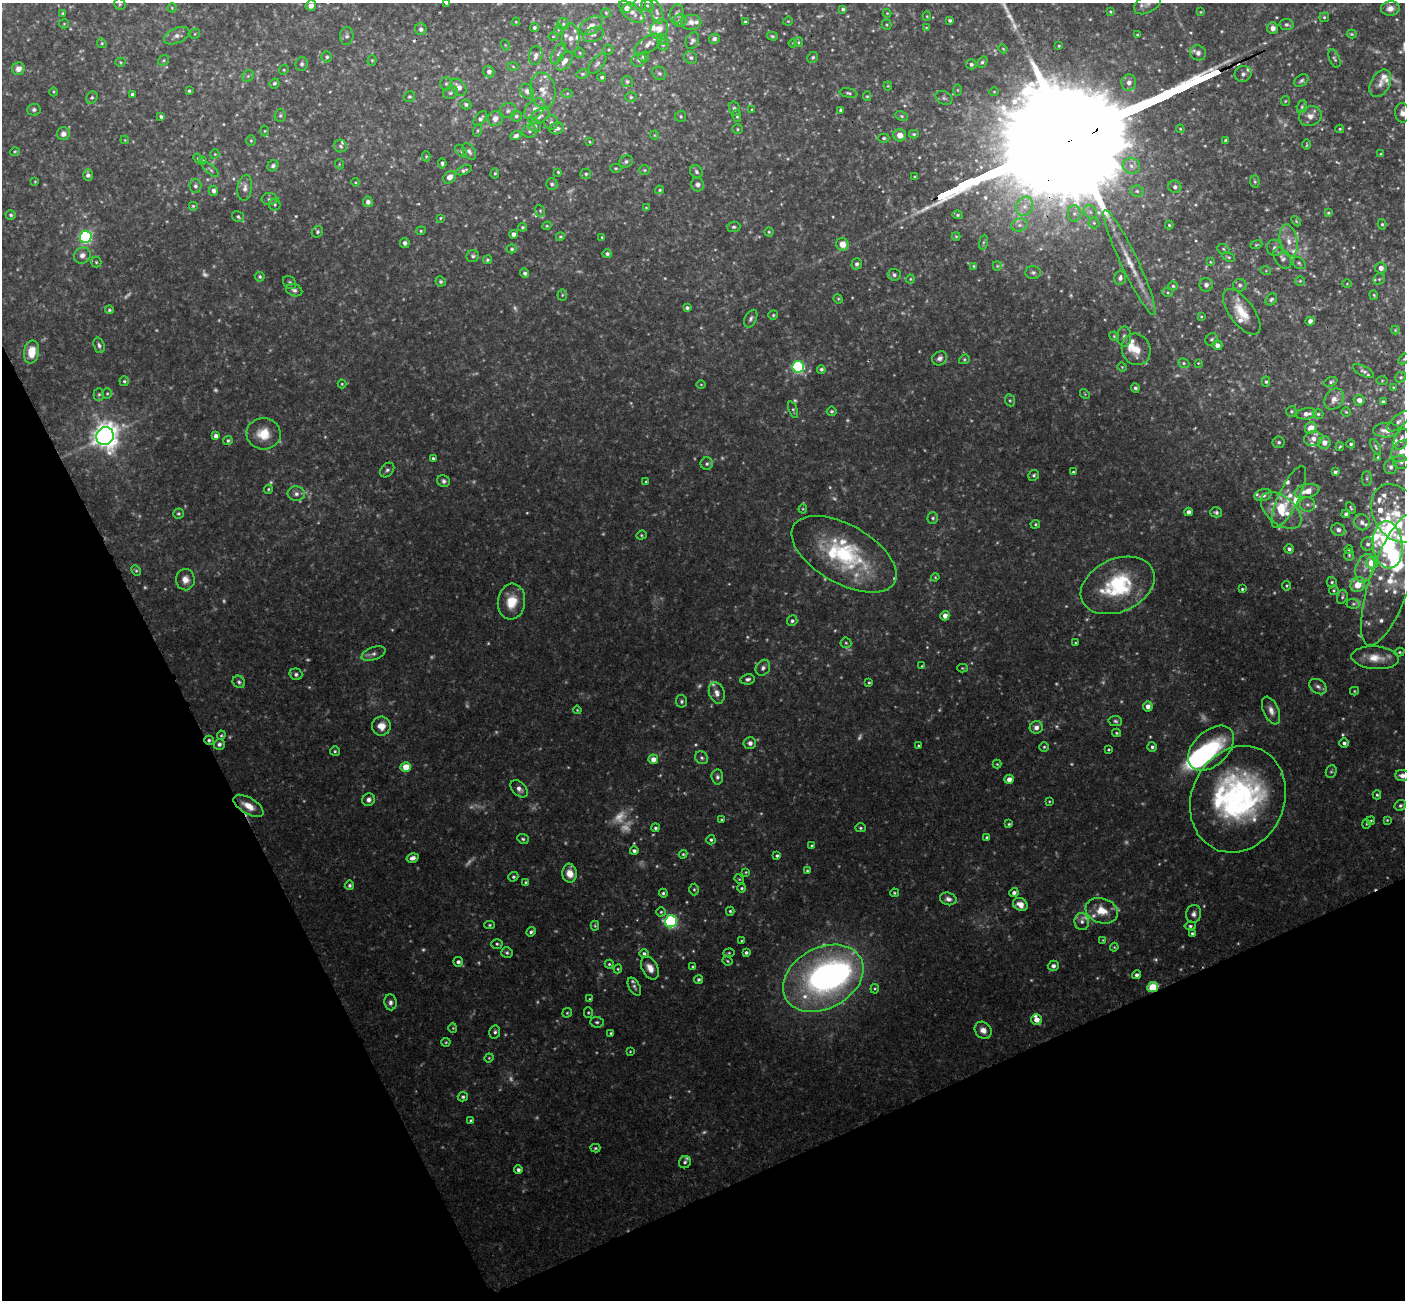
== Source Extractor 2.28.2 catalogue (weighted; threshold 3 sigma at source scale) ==
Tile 14 of 4 x 4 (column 2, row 4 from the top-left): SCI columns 1456-2858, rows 181-1478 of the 5722 x 5686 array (HDU 1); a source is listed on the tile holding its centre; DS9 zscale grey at full resolution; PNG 1407 x 1302 px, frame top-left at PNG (2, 3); each listed source drawn as its Kron ellipse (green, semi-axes under 4 px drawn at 4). Shown black and unused: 24% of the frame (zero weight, under 3 of 4 exposures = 6% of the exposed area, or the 3 px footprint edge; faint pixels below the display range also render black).
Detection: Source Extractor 2.28.2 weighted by HDU 2 'WHT'; one run over the whole footprint, this tile lists its part. Background 0.125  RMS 0.0031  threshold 0.0139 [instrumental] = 3 sigma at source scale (4.5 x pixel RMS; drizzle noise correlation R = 1.50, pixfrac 1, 0.05/0.05 arcsec/px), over >= 5 px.
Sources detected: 719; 130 too faint to see at this stretch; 4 inside a brighter object's white glare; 2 cosmic-ray / hot-pixel residue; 3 long thin detections or spike segments (spike, bleed or trail) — neither listed nor drawn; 54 inside a brighter listed object's ellipse — not listed separately; of the other 526, all 500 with FLUX_AUTO >= 0.273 (the completeness limit of this list) listed and drawn (26 fainter detections not listed), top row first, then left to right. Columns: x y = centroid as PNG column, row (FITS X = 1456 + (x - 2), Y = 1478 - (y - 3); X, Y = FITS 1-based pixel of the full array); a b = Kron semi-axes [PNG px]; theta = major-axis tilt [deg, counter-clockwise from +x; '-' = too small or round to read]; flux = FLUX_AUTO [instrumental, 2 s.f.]
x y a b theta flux
446 3 3 3 - 0.75
120 4 6 5 - 0.53
640 4 7 5 -75 0.96
1147 4 14 9 31 1.7
311 5 5 5 - 2.2
648 6 7 5 -37 0.65
172 8 4 4 - 0.38
627 8 4 4 - 3
1390 8 9 7 5 2.3
843 9 4 3 - 0.66
632 12 15 7 -38 2.6
657 12 12 6 -73 1.4
1110 12 4 3 - 0.37
1201 12 4 3 - 0.3
63 13 3 3 - 0.38
606 13 5 5 - 0.47
887 13 4 4 - 0.3
677 14 9 6 80 1.3
927 16 4 4 - 0.32
1324 17 5 4 - 0.48
950 20 4 3 - 0.7
680 21 7 6 - 1.9
788 21 5 4 - 0.35
516 22 4 4 - 0.33
691 22 10 7 6 2.1
745 22 3 3 - 0.58
64 24 5 4 - 0.37
563 24 6 6 - 0.73
886 25 5 5 - 0.41
1287 25 7 5 -9 0.95
591 26 12 8 31 2.8
534 27 4 4 - 0.66
926 28 4 3 - 0.29
1273 28 6 5 - 1.7
421 29 6 6 - 1
659 29 10 8 57 3.9
558 30 5 3 - 0.36
195 34 5 4 - 0.44
1352 34 5 3 - 0.43
593 35 11 6 22 1.4
1137 35 4 3 - 0.35
177 36 13 7 24 1.9
347 36 9 7 84 1.1
553 36 5 3 - 0.31
772 36 5 4 - 0.58
571 38 15 9 89 2.5
663 39 6 4 -32 0.56
714 39 5 5 - 1.4
692 41 8 6 63 1.1
798 42 5 4 - 0.41
102 43 5 4 - 0.47
793 43 4 3 - 0.28
648 44 15 7 31 2.2
505 45 5 3 - 0.3
663 45 5 5 - 0.64
1059 46 3 2 - 0.33
1003 49 4 4 - 0.3
608 50 5 5 - 0.43
558 53 11 6 60 1.2
580 53 5 4 - 0.47
1198 53 8 7 - 1.6
536 55 9 6 77 1.7
327 57 5 5 - 0.68
644 57 5 5 - 1
691 57 7 6 - 0.95
813 57 6 5 - 0.61
1335 59 9 5 -67 0.73
164 60 6 4 38 0.49
372 60 5 4 - 0.38
639 60 7 6 - 0.95
565 61 11 6 54 2.2
121 62 5 4 - 0.4
982 62 6 4 53 0.71
302 64 7 6 - 0.88
597 64 12 6 50 1.1
971 64 5 5 - 0.81
513 66 5 3 - 0.35
18 69 6 6 - 2.3
284 70 5 4 - 0.46
489 72 6 5 - 1.7
659 73 7 6 - 0.8
582 74 6 4 12 0.55
1243 74 8 8 - 1.6
248 76 6 5 - 0.66
602 77 4 3 - 0.66
627 81 5 5 - 0.66
1301 81 8 5 33 0.93
1129 82 8 7 - 1.8
274 83 5 4 - 0.88
1380 83 15 9 62 2.4
446 84 6 5 - 0.65
888 86 4 4 - 0.34
458 87 9 6 -52 2.5
543 90 18 12 -81 5.1
958 90 5 4 - 0.36
189 91 4 3 - 0.49
527 91 8 6 -55 1.5
53 92 4 3 - 0.32
994 92 5 4 - 0.35
450 93 7 6 - 0.77
567 93 5 4 - 0.39
849 93 9 4 -10 0.73
132 94 3 3 - 0.53
867 96 5 4 - 0.39
92 97 6 5 - 0.6
409 97 6 5 - 0.55
631 97 5 5 - 0.57
944 98 9 6 -27 0.84
1285 101 5 4 - 0.39
466 104 5 5 - 0.72
1302 107 6 5 - 0.64
535 109 12 8 45 2.4
734 109 7 5 -76 0.92
752 109 4 3 - 0.34
34 110 7 6 - 0.9
841 110 4 3 - 0.85
508 111 8 7 - 1.2
1402 113 10 7 -80 2.1
280 115 6 5 - 0.63
516 116 5 5 - 0.74
539 116 12 6 27 1.5
681 116 5 5 - 0.65
737 116 6 4 -81 0.57
902 116 6 4 -26 0.53
1310 116 11 10 - 2.5
161 117 4 4 - 0.71
495 118 8 7 - 2.5
480 119 8 5 48 1.1
551 122 7 7 - 1
535 126 6 6 - 0.7
557 128 7 6 - 1.5
737 129 5 5 - 0.49
1180 129 4 4 - 0.33
1340 129 4 3 - 0.41
478 130 6 4 72 0.44
265 131 5 3 - 0.32
529 131 7 6 - 0.99
63 134 6 6 - 1.6
914 134 5 4 - 0.49
654 135 4 4 - 0.31
900 135 6 6 - 3.2
516 136 5 4 - 1.2
884 138 6 4 0 0.61
125 140 4 3 - 0.28
1225 140 3 3 - 0.37
251 141 5 4 - 0.46
590 142 3 2 - 0.28
1307 145 5 2 - 0.34
340 146 6 6 - 0.7
15 151 5 3 - 0.35
461 151 7 4 -47 0.52
469 151 9 6 -57 1.1
215 154 4 4 - 0.34
1381 154 4 3 - 0.35
426 156 5 4 - 0.41
198 158 5 4 - 0.39
203 161 4 4 - 0.48
626 162 7 5 26 0.97
442 163 5 3 - 0.74
339 164 5 3 - 0.28
273 166 6 5 - 0.94
1131 166 9 7 -20 1.9
616 168 5 4 - 0.46
211 170 10 4 -41 0.79
464 170 8 4 20 0.84
645 170 5 4 - 0.48
558 172 4 3 - 0.42
696 172 7 6 - 0.83
495 173 5 4 - 0.48
586 174 5 5 - 0.67
88 175 6 4 -90 1.3
449 177 7 5 44 2.8
915 177 4 3 - 0.49
35 182 3 3 - 0.28
355 182 4 4 - 0.31
1255 182 6 5 - 0.52
552 184 6 5 - 0.84
698 184 7 6 - 1.3
195 186 7 6 - 0.8
1175 187 6 6 - 1.1
245 188 13 7 83 1.9
660 190 4 4 - 0.52
213 191 5 4 - 1.3
1137 191 6 5 - 0.77
269 199 8 6 1 0.85
368 202 5 5 - 1.4
275 205 6 6 - 0.61
193 206 5 5 - 0.46
1025 206 10 8 64 2.6
646 208 4 3 - 0.3
540 211 6 5 - 0.57
1090 212 7 6 - 0.96
1328 213 4 4 - 0.4
1074 214 8 6 90 1.1
11 215 5 5 - 0.61
958 215 5 4 - 0.51
238 217 6 5 - 0.67
440 218 4 3 - 0.34
1296 221 6 3 -46 0.39
1094 223 5 5 - 0.55
1382 224 5 4 - 0.54
1019 225 8 6 16 1.3
1169 225 4 4 - 0.42
547 226 4 4 - 0.4
522 227 4 4 - 0.57
734 227 7 5 3 0.72
421 231 5 4 - 0.42
317 232 6 5 - 0.62
769 232 4 4 - 0.44
513 234 4 4 - 1.7
956 236 4 4 - 0.37
86 237 6 6 - 74
560 237 4 4 - 0.5
602 237 3 3 - 0.35
1289 241 16 8 -79 3.5
983 242 7 4 81 0.52
405 243 5 5 - 1
842 244 6 6 - 3.9
1256 245 6 4 19 0.42
1275 248 8 7 - 1.4
512 249 5 4 - 0.66
1223 249 6 5 - 0.56
607 254 5 4 - 0.96
82 255 8 8 - 1.7
473 256 6 6 - 0.84
1229 257 6 4 -26 0.52
1282 258 12 7 -57 1.4
487 260 4 4 - 0.59
96 262 5 5 - 0.55
1129 262 58 8 -65 8.9
1210 262 4 4 - 0.28
1299 263 7 5 -34 0.63
857 264 6 5 - 0.9
974 266 4 3 - 0.37
997 266 5 4 - 0.39
1381 268 5 5 - 1.7
1266 271 5 3 - 0.31
1033 272 7 6 - 0.95
525 273 5 4 - 0.86
894 275 6 6 - 0.94
260 277 5 4 - 0.62
1120 278 7 6 - 1.4
910 279 4 4 - 0.4
1379 279 6 5 - 0.6
441 281 5 5 - 0.66
1300 281 5 4 - 0.42
290 283 7 5 -46 0.77
1347 284 5 3 - 0.3
1206 285 7 6 - 1.2
1240 285 6 6 - 0.97
1173 286 5 4 - 0.54
294 290 8 6 -17 1
1168 293 5 3 - 0.41
562 295 5 5 - 0.5
1374 295 5 3 - 0.41
838 299 5 4 - 0.4
1271 299 6 5 - 0.77
687 308 4 4 - 0.85
109 310 4 4 - 0.55
1242 312 27 12 -54 8
773 315 5 5 - 0.5
1201 317 4 3 - 0.32
751 319 9 5 64 0.98
1310 321 4 4 - 1.4
1395 330 4 4 - 0.35
1114 336 5 4 - 0.35
1124 337 10 7 90 1.2
1212 339 7 5 41 0.69
99 345 8 5 -71 0.94
1217 345 5 5 - 1.9
1136 349 16 14 -66 5.7
32 352 11 7 81 6.3
940 358 8 6 37 1.5
964 359 5 4 - 0.47
1404 359 6 4 44 0.4
1184 363 6 4 -22 0.53
1198 363 3 3 - 0.29
798 367 6 6 - 56
1122 367 4 4 - 0.32
821 369 4 4 - 0.74
1364 371 11 5 -28 1.1
1401 377 6 5 - 0.6
1382 380 5 4 - 0.36
124 381 5 4 - 0.57
1266 382 5 4 - 0.61
1331 382 7 4 23 0.69
342 384 4 4 - 0.38
701 384 5 3 - 0.29
1393 387 4 3 - 0.27
1135 388 4 4 - 0.66
107 393 5 5 - 0.44
99 394 6 5 - 0.59
1085 394 5 4 - 0.4
1334 399 11 9 58 2.7
1010 400 6 5 - 0.53
1359 400 5 5 - 2.2
1383 402 3 3 - 0.62
793 410 9 4 -69 0.59
832 411 5 4 - 0.56
1291 411 5 5 - 0.57
1346 412 5 5 - 0.47
1306 414 10 5 8 2.1
1318 414 5 4 - 0.6
1399 421 14 6 41 1.5
1311 428 6 5 - 4.5
1386 430 13 7 0 2.9
264 434 17 15 -4 7.1
105 436 9 8 - 440
216 436 4 4 - 1.5
1313 439 9 7 9 2.5
1401 439 11 6 68 2
228 440 4 4 - 0.56
1279 442 6 6 - 0.78
1324 443 6 6 - 2.6
1351 444 4 4 - 0.65
1340 447 4 3 - 0.37
1376 447 8 4 -61 0.6
1402 451 12 9 48 3.6
1378 457 4 4 - 0.37
433 458 3 3 - 0.55
1401 462 8 6 -13 1
707 464 6 6 - 0.76
1391 467 7 6 - 1.1
387 470 8 6 49 0.87
1073 472 4 3 - 0.49
1335 472 4 4 - 0.89
1034 475 6 5 - 0.64
1367 478 7 5 -90 0.62
444 481 6 5 - 0.97
646 482 4 4 - 0.31
268 489 4 4 - 0.47
1307 491 12 7 12 4.7
296 494 8 7 - 1.5
1263 495 9 6 18 1.9
1289 497 34 10 65 7
1307 504 7 7 - 1.1
1351 508 6 3 -59 0.54
803 509 4 4 - 0.33
1281 511 24 13 -39 10
1188 512 4 4 - 1.4
1216 512 6 5 - 0.77
1396 513 31 22 -59 14
178 514 5 5 - 0.54
1346 514 4 4 - 0.95
933 518 6 5 - 0.65
1362 522 8 7 - 1.5
1035 524 5 4 - 0.44
1338 530 7 6 - 1.4
641 535 5 4 - 0.43
1368 544 6 6 - 1.2
1388 545 23 15 -84 22
1289 549 4 4 - 1.1
1349 549 4 4 - 0.55
844 554 58 29 -29 39
1349 555 5 4 - 0.51
1372 563 6 6 - 9.1
1365 568 14 9 74 3.2
136 571 5 4 - 0.47
935 577 4 4 - 0.34
185 580 11 9 -89 2.9
1391 580 69 20 71 20
1332 582 5 5 - 0.61
1118 585 39 26 24 29
1358 585 8 7 - 7.2
1287 586 5 4 - 0.51
1242 589 4 3 - 0.5
1334 590 5 4 - 0.43
1342 597 7 5 75 0.72
511 602 18 13 84 8
1353 604 6 4 -2 0.49
945 616 5 4 - 2.2
792 621 5 5 - 0.79
846 643 5 5 - 0.52
1075 643 4 3 - 0.34
1399 652 5 4 - 0.43
373 654 12 6 21 1.5
1375 658 24 11 -4 5.6
922 666 4 3 - 0.32
763 668 8 7 - 1.2
962 668 5 4 - 0.39
296 674 6 5 - 0.92
748 679 7 5 9 1
239 682 6 5 - 0.83
869 683 4 3 - 0.42
1318 687 9 7 -34 1.4
1354 691 4 4 - 0.36
717 693 11 7 -72 2
681 701 6 5 - 0.73
1148 706 5 5 - 1.8
577 710 4 3 - 0.31
1271 710 15 7 -67 2.3
1115 721 7 5 -10 0.7
381 726 9 9 - 3.6
1036 727 6 6 - 2
1117 733 4 3 - 0.43
221 735 5 4 - 0.43
209 740 5 4 - 0.79
750 743 6 6 - 1.4
1344 743 5 5 - 0.99
219 744 5 5 - 1.1
918 746 3 3 - 0.35
1044 747 5 4 - 0.52
1152 747 5 4 - 0.76
1211 748 27 17 44 28
1109 750 3 3 - 0.37
335 751 5 5 - 0.53
702 758 7 6 - 0.84
653 759 5 5 - 2.9
997 764 4 4 - 0.37
406 767 5 5 - 7.4
1331 771 6 5 - 0.59
1402 776 7 5 -4 1.6
717 777 7 6 - 1
1009 779 5 4 - 2.3
519 789 10 6 -45 1.8
1377 795 4 4 - 0.48
1238 799 55 46 65 87
369 800 6 6 - 1.4
1049 801 3 3 - 0.27
1400 805 6 5 - 0.78
248 806 17 8 -31 5
722 820 4 4 - 0.45
1387 820 4 4 - 0.36
1371 821 4 3 - 0.39
1009 824 4 3 - 0.5
1366 824 4 4 - 0.31
655 828 4 4 - 0.72
860 828 5 4 - 0.54
987 838 4 3 - 0.84
523 839 6 5 - 0.63
711 840 5 4 - 0.58
812 846 4 4 - 0.45
634 851 4 4 - 1
683 854 4 4 - 0.45
777 856 3 3 - 0.59
412 858 6 4 18 1.6
807 871 3 3 - 0.43
746 872 4 4 - 0.33
570 873 9 7 -85 4
513 877 5 4 - 0.64
739 879 5 4 - 0.38
526 882 4 3 - 0.5
349 885 5 5 - 0.74
742 888 4 4 - 0.55
694 889 6 4 89 0.52
1014 892 4 4 - 1.2
663 893 4 4 - 0.61
894 893 4 4 - 0.44
948 899 8 6 -13 1.5
1020 904 8 6 -31 3.3
730 911 4 4 - 0.49
1102 911 16 12 -18 6.4
661 912 4 4 - 0.45
1194 914 9 7 78 1.4
671 921 6 6 - 62
1082 922 8 7 - 1.4
489 925 5 4 - 0.48
595 926 5 4 - 0.4
1190 926 6 4 8 0.67
531 932 5 4 - 0.78
1192 933 4 4 - 0.62
1103 940 4 4 - 0.32
741 941 3 3 - 0.3
497 944 5 5 - 0.59
1114 947 4 4 - 0.34
507 953 5 5 - 0.67
644 953 5 4 - 0.7
729 953 6 4 6 0.41
746 953 4 4 - 0.83
727 961 5 3 - 0.4
458 962 5 5 - 1.1
609 964 4 4 - 0.51
1053 966 5 5 - 1.1
693 967 4 3 - 0.43
650 968 12 7 -61 3.2
618 969 4 4 - 0.38
1136 975 4 4 - 1.2
823 978 43 30 29 130
698 979 5 4 - 0.64
634 987 10 5 -61 0.96
1153 987 5 5 - 14
875 989 5 4 - 0.42
590 999 4 3 - 0.34
390 1002 8 6 -83 1.3
567 1013 5 4 - 0.41
588 1013 5 4 - 0.44
1036 1020 5 5 - 2.7
597 1022 7 5 -3 0.72
453 1028 4 4 - 0.34
983 1030 9 7 -46 2.4
495 1032 6 5 - 0.9
611 1033 3 3 - 0.43
446 1042 4 4 - 0.41
630 1051 4 3 - 0.3
489 1058 4 4 - 0.36
463 1097 5 4 - 0.7
471 1120 4 4 - 0.59
595 1148 5 4 - 0.5
685 1162 6 5 - 0.72
518 1170 4 4 - 1.1
Overlapping masked pixels (flux is a lower limit): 6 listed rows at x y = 543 90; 1136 349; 209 740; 1238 799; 248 806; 1153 987
Isophote crosses this tile's border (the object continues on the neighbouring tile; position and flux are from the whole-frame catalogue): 8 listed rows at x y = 446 3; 1147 4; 632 12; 1402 113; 1404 359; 1402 451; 1396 513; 1402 776